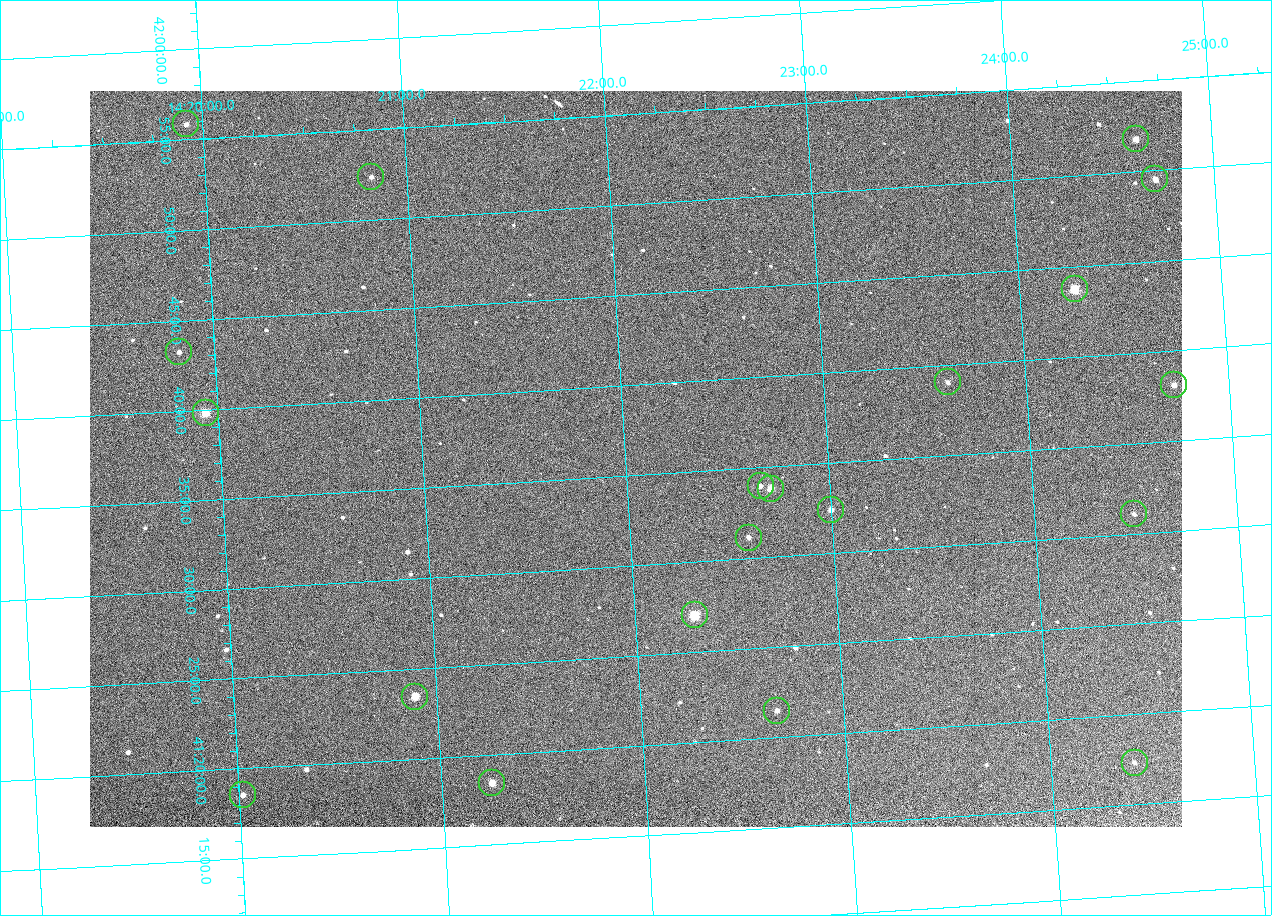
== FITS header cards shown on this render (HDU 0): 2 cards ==
NAXIS1  =                 1092 /fastest changing axis
NAXIS2  =                  736 /next to fastest changing axis

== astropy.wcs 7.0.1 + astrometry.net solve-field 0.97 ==
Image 1092 x 736 px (HDU 0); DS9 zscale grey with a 90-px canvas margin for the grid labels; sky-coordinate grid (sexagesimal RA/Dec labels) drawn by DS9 from the SOLVED WCS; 20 Tycho-2 reference stars matched to detected sources circled (green)
Header WCS: none
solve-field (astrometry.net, Tycho-2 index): SOLVED blind (the file carries no WCS)
Solved WCS: RA---TAN-SIP/DEC--TAN-SIP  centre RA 14:22:03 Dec +41:36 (215.51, +41.60 deg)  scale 3.33 arcsec/px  FOV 60.6' x 40.8'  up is +3 deg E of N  parity flipped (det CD > 0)
(file carries no celestial WCS; the grid is the blind solution)
Tycho-2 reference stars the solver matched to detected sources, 20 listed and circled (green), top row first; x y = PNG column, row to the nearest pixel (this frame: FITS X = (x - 90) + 1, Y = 736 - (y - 91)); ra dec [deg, ICRS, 3 dp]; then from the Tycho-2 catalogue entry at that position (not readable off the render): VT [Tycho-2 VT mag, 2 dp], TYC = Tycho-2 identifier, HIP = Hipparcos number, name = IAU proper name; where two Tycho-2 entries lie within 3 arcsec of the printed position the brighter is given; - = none
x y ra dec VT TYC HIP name
186 124 214.980 +41.931 11.35 3038-237-1 - -
1136 139 216.156 +41.863 10.20 3038-555-1 - -
371 177 215.206 +41.873 11.51 3038-538-1 - -
1155 179 216.177 +41.826 10.45 3038-108-1 - -
1075 289 216.068 +41.729 8.81 3038-334-1 70409 -
179 352 214.956 +41.721 12.00 3038-491-1 - -
948 382 215.904 +41.651 11.40 3038-603-1 - -
1174 385 216.183 +41.635 11.01 3038-413-1 - -
206 413 214.985 +41.663 9.23 3038-464-1 - -
761 486 215.666 +41.567 11.76 3038-461-1 - -
771 489 215.677 +41.563 10.23 3038-459-1 - -
831 510 215.750 +41.540 11.12 3038-479-1 - -
1134 514 216.123 +41.518 12.02 3038-258-1 - -
749 538 215.647 +41.519 11.59 3038-488-1 - -
695 615 215.574 +41.451 8.73 3038-566-1 70240 -
415 697 215.224 +41.391 9.78 3038-588-1 - -
777 711 215.668 +41.358 11.71 3038-531-1 - -
1135 763 216.103 +41.289 12.07 3038-286-1 - -
492 783 215.313 +41.307 10.54 3038-302-1 - -
243 795 215.006 +41.309 11.67 3038-298-1 - -